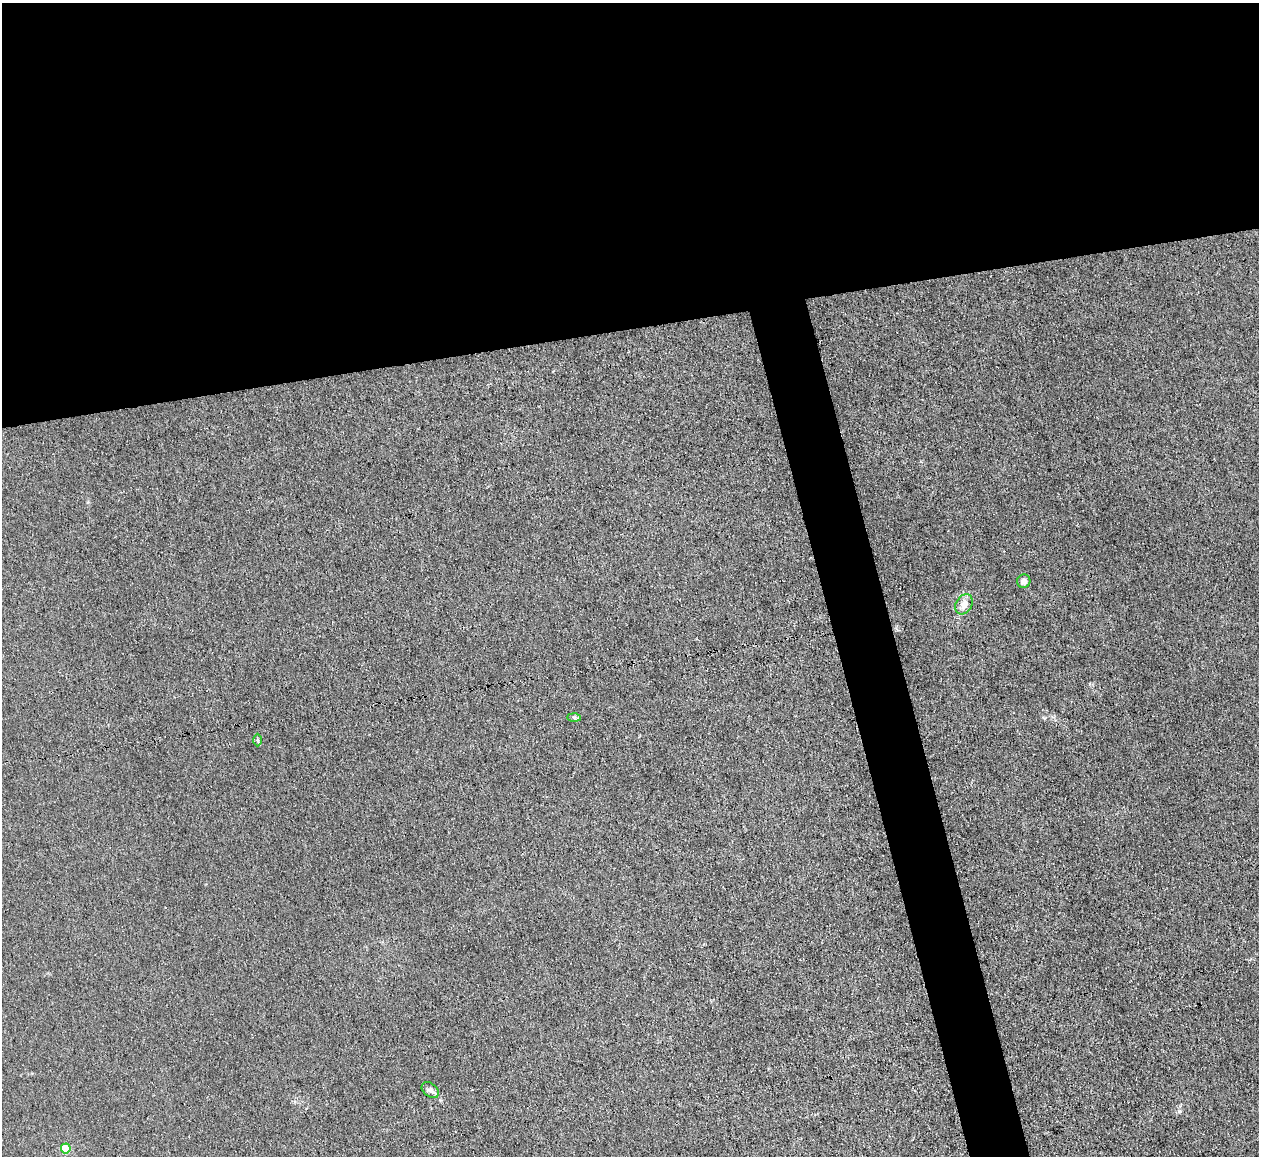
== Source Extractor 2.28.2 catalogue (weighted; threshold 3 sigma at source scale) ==
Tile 2 of 4 x 4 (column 2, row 1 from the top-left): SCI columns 1259-2515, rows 3598-4751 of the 5030 x 5006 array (HDU 1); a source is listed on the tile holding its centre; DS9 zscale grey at full resolution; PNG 1261 x 1158 px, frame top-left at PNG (2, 3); each listed source drawn as its Kron ellipse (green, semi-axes under 4 px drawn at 4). Shown black and unused: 32% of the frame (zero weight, under 3 of 4 exposures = <1% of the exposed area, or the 3 px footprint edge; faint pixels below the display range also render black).
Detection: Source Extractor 2.28.2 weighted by HDU 2 'WHT'; one run over the whole footprint, this tile lists its part. Background 0.0222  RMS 0.0058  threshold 0.0259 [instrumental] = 3 sigma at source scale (4.5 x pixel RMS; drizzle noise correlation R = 1.50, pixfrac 1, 0.05/0.05 arcsec/px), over >= 5 px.
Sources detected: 6; all 6 listed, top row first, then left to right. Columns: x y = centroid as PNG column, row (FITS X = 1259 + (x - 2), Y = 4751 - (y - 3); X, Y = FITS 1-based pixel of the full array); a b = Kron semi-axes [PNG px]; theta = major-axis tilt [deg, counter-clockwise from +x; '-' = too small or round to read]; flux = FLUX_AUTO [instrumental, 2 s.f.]
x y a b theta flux
1024 581 7 6 - 2.5
964 604 11 8 60 5.1
574 717 7 4 -2 0.98
258 740 6 4 -89 0.93
430 1090 10 6 -37 2.2
66 1148 5 5 - 22